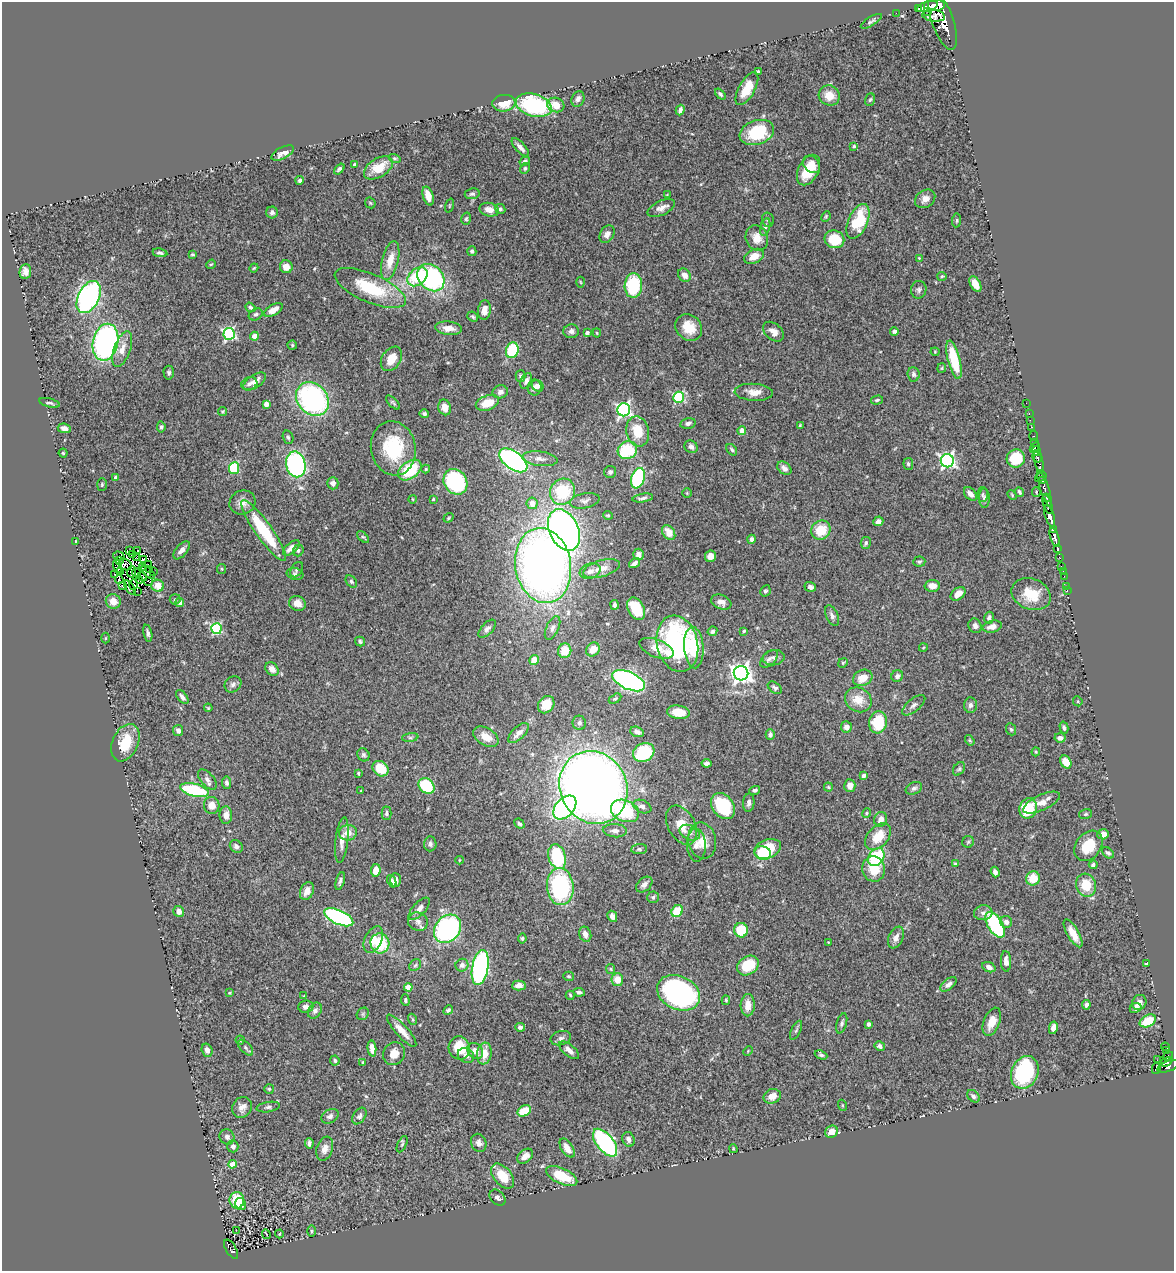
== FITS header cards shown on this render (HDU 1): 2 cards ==
NAXIS1  =                 1172
NAXIS2  =                 1269

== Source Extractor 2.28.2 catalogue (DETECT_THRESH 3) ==
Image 1172 x 1269 px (HDU 1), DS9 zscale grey, 1 PNG px = 1 image px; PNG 1176 x 1273 px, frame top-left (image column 1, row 1269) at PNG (2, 2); each listed source drawn as its Kron ellipse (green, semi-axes under 4 px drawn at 4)
Background 0.573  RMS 0.03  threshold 0.0906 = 3 sigma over >= 5 px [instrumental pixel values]
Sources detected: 481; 7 with non-positive FLUX_AUTO (blend fragments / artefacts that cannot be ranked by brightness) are neither listed nor drawn; the other 474 listed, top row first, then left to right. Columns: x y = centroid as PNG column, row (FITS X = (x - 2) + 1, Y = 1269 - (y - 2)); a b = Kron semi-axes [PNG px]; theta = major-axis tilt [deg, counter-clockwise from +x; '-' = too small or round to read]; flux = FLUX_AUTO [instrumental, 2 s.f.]
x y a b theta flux
934 5 10 5 1 2300
927 7 11 5 15 1500
919 9 3 3 - 340
928 11 3 3 - 170
896 13 2 2 - 9.2
934 16 11 6 -7 960
871 21 12 4 32 4.3
943 21 30 11 -71 4800
758 71 4 3 - 2.1
747 89 18 8 60 46
720 94 6 4 -50 4
829 95 11 10 - 33
578 99 8 6 66 9.8
870 100 6 5 - 3.6
504 103 11 8 6 37
534 105 18 11 -16 220
556 105 9 7 -20 25
680 110 5 4 - 7.8
757 132 17 12 19 110
854 146 4 4 - 2.8
520 147 11 5 -48 11
283 153 12 5 27 14
395 158 6 4 -18 2.7
525 161 5 4 - 5.6
811 164 10 7 -48 20
354 165 3 3 - 3
378 168 16 9 32 43
525 168 6 4 61 3.7
339 169 6 4 51 5
808 170 16 10 63 53
300 180 4 4 - 5.3
472 194 7 5 8 4.7
667 195 4 4 - 1.7
428 196 10 5 -73 23
925 199 11 8 36 15
370 203 6 4 -45 2.7
449 206 7 3 71 2
661 208 14 7 26 12
500 209 5 5 - 4.7
489 210 10 6 -13 19
272 212 6 6 - 6
826 216 5 3 - 2.4
466 219 6 5 - 3.3
768 220 7 5 -77 4.4
957 220 7 4 84 3.2
858 221 18 9 67 95
765 227 9 4 74 5.3
607 234 9 7 60 9.9
757 238 13 11 -64 23
834 239 10 8 -21 65
472 251 5 4 - 4.8
160 253 7 4 -10 4.6
192 255 4 3 - 3
754 256 10 6 25 23
919 258 4 3 - 1.8
390 261 20 8 76 34
211 264 5 4 - 2.4
286 267 6 6 - 18
254 268 4 3 - 2.5
25 272 7 5 84 9.7
684 275 7 6 - 13
942 276 5 4 - 2.3
417 277 11 8 42 99
431 278 15 12 -46 300
580 282 5 3 - 2.1
975 284 8 5 -61 24
633 286 12 8 88 130
370 288 38 14 -23 110
919 290 9 7 79 6.5
89 297 17 10 62 480
250 307 5 4 - 4.2
273 310 10 5 31 19
484 310 10 6 83 15
256 314 7 5 29 4.7
473 317 5 4 - 3.4
689 327 14 12 -45 39
448 328 13 6 -6 18
571 331 8 7 - 8.9
894 331 4 4 - 4.7
773 332 12 8 -43 13
587 333 4 4 - 8.6
597 333 4 4 - 2.1
229 334 6 6 - 330
254 336 4 4 - 19
106 342 18 12 77 480
292 345 5 4 - 2.6
122 349 18 8 70 22
512 350 8 6 73 110
935 352 4 4 - 2
391 359 13 9 56 33
954 360 20 6 -75 86
942 368 5 4 - 2.4
169 373 7 5 -86 4.6
914 374 7 6 - 4.9
520 376 5 5 - 3.9
254 381 13 6 34 15
526 381 8 5 66 7.2
249 384 8 6 18 7.4
538 386 6 5 - 8
535 388 8 7 - 11
500 392 8 6 15 9.4
754 392 19 8 -4 21
679 397 5 5 - 200
312 399 18 15 -48 410
877 400 6 4 15 3.6
49 403 10 3 -14 4.2
393 403 9 3 -47 3.5
487 403 12 7 19 41
1026 403 2 2 - 15
266 404 4 4 - 18
445 407 8 6 -73 21
624 410 6 6 - 460
222 412 5 4 - 2.2
424 414 5 4 - 4.9
1029 414 3 2 - 21
1030 420 2 2 - 11
688 423 8 5 12 7.1
800 426 4 3 - 2.3
161 427 5 4 - 4.3
1032 427 3 2 - 33
64 428 7 4 -8 13
638 431 15 11 -79 57
742 431 4 4 - 24
1033 436 5 3 - 54
288 437 7 5 -71 3.6
1034 442 3 3 - 71
691 447 7 6 - 8.2
393 448 27 22 -78 130
1035 448 6 3 47 630
627 450 10 9 - 120
732 450 6 4 -51 3.8
1037 451 5 3 - 670
63 453 4 4 - 2.6
1037 457 5 3 - 380
1016 458 9 9 - 80
540 459 18 7 -7 15
513 460 16 8 -36 500
947 461 6 6 - 540
1039 461 11 3 -78 860
296 464 13 9 -78 350
908 464 6 5 - 4.2
234 468 6 5 - 110
784 468 8 5 -38 7.7
426 469 4 4 - 2.2
410 470 13 8 36 110
610 472 6 6 - 4.9
116 477 4 4 - 7.3
1041 477 6 2 36 140
638 478 10 6 71 210
1043 481 3 3 - 120
455 482 13 11 -56 200
333 483 6 5 - 10
102 485 6 5 - 3.1
1045 489 19 4 -72 350
562 492 13 12 - 100
1019 492 5 3 - 4
1036 492 5 4 - 2.6
687 493 4 4 - 2.1
970 494 8 5 -49 10
982 494 7 5 89 4.3
1012 495 5 3 - 2
1047 497 3 3 - 230
643 498 10 3 9 6.2
984 498 10 5 -89 5.7
412 499 4 2 - 1.5
433 499 4 3 - 2.4
585 501 15 7 11 10
242 502 13 12 - 17
532 503 5 5 - 21
1048 504 10 3 -72 480
608 515 5 4 - 2.6
1050 516 11 4 -72 2500
448 518 5 4 - 2.4
878 521 5 4 - 8.4
264 530 37 8 -55 130
564 530 22 14 -64 1300
821 530 10 9 - 48
1053 530 4 3 - 420
669 533 8 5 -59 20
363 537 7 3 -44 2.7
1055 537 10 4 -71 1500
751 539 4 4 - 7.4
76 541 4 2 - 1.4
866 543 6 5 - 4.5
291 548 10 5 40 18
1058 549 4 3 - 330
129 550 4 2 - 3.6
137 550 2 2 - 1.7
182 550 11 5 49 13
298 550 6 5 - 4.1
638 554 6 5 - 10
132 555 3 3 - 0.8
119 556 6 4 -18 6
710 556 6 5 - 11
1059 557 3 3 - 49
136 558 3 2 - 2.7
120 560 3 2 - 2.1
143 560 4 3 - 1.4
919 562 6 5 - 3.5
634 563 6 3 33 5.7
125 565 7 5 -29 4.7
148 565 3 2 - 1.2
118 566 7 2 -74 3.4
543 566 38 28 -80 1500
1061 567 3 3 - 44
142 568 3 2 - 1.5
149 569 4 3 - 5.7
222 569 5 4 - 2.2
601 569 19 8 17 20
297 570 8 5 58 3.9
590 571 11 7 19 11
1063 571 2 2 - 6.1
120 572 3 2 - 0.83
131 572 5 2 - 4.1
153 572 3 2 - 8.6
136 573 4 3 - 3
148 573 8 3 -39 6.3
295 574 8 6 -14 5.2
115 575 3 2 - 6
1064 576 2 2 - 3.7
142 577 5 2 - 4.2
119 580 4 2 - 0.27
140 580 4 2 - 3.3
149 581 4 2 - 3.5
351 581 7 5 -51 3.9
133 585 5 3 - 1.3
122 586 3 2 - 8.7
158 586 6 6 - 11
932 586 7 6 - 18
810 587 6 5 - 7.5
1066 587 3 2 - 6.5
130 588 8 3 -58 1.7
1067 590 3 2 - 8.7
137 591 3 2 - 2.2
765 591 6 5 - 3.4
958 594 8 5 39 19
1031 594 20 15 -21 54
175 599 5 5 - 3.6
113 601 7 7 - 19
180 602 4 4 - 14
721 602 10 7 -22 11
297 603 8 7 - 16
614 605 5 3 - 5.7
636 609 12 8 -61 65
832 616 11 6 -66 7.4
989 618 6 5 - 6.3
975 626 7 6 - 7.1
992 627 10 6 13 14
552 628 12 6 65 8.8
216 629 5 5 - 180
487 629 11 5 47 7.9
712 631 5 4 - 4.2
744 631 4 4 - 2.7
148 633 8 3 -77 5.2
105 638 5 3 - 1.9
360 641 5 4 - 3.8
677 644 28 20 -77 280
656 648 18 9 -21 25
694 648 21 9 -86 68
923 648 4 3 - 1.7
593 649 7 6 - 22
565 651 7 6 - 33
774 658 11 7 7 10
769 659 11 6 44 8
534 660 5 4 - 31
843 663 5 4 - 2.6
272 669 7 6 - 14
741 673 7 7 - 1200
897 676 6 5 - 5.4
863 678 10 8 25 30
628 681 17 8 -25 600
233 684 9 7 39 7
775 688 8 5 -37 5.3
182 697 8 4 -53 8.6
615 699 7 4 30 3.3
858 700 14 12 -32 34
1078 701 5 4 - 2.4
546 705 9 7 54 28
914 705 14 6 39 8.3
970 705 8 6 86 7.1
208 708 4 3 - 2.1
678 712 11 6 -6 30
878 722 11 9 82 81
579 723 7 6 - 6.2
846 727 5 5 - 12
1064 728 6 4 -74 3.8
1011 729 6 5 - 3.5
178 731 5 5 - 8.3
637 732 7 5 -25 8.3
518 733 13 6 44 15
770 735 5 4 - 6.1
410 737 8 4 8 4.1
486 737 14 8 -32 27
1060 738 5 4 - 7.1
970 740 6 4 -56 2.7
125 743 20 13 66 60
644 752 11 9 29 120
1036 752 4 4 - 2.2
363 755 7 6 - 4.8
1066 762 7 5 -57 30
707 763 5 4 - 6
380 769 9 7 -38 58
959 769 7 5 55 3.6
358 773 4 4 - 2.1
863 776 4 4 - 6.9
207 779 12 6 -49 8.8
227 783 6 4 -81 5.9
426 786 9 7 -45 100
850 786 6 5 - 16
593 787 37 33 -62 2400
828 787 4 4 - 2.3
914 788 8 6 25 5.9
194 790 14 6 -14 150
754 790 6 4 16 4.9
361 791 3 2 - 1.3
749 803 9 5 84 7.1
1042 803 20 7 24 21
212 805 8 8 - 21
723 806 14 10 -54 120
565 807 14 9 46 380
642 807 10 6 -21 10
1028 808 10 8 69 84
625 811 14 10 -23 130
386 813 7 5 90 4.2
866 813 5 4 - 2.6
1086 814 6 5 - 3.2
226 815 9 6 89 17
881 819 7 6 - 14
519 823 5 4 - 3.8
681 825 21 13 -61 36
615 831 12 6 -3 11
348 833 9 7 10 19
690 833 11 7 -26 10
1103 834 6 5 - 13
878 837 15 10 48 45
342 840 23 6 84 19
702 841 18 14 -78 35
968 842 6 5 - 3.1
430 844 7 6 - 5.8
696 845 16 9 -88 15
236 846 7 6 - 7.6
1088 846 16 12 51 55
639 849 8 5 5 4.4
768 849 14 9 20 63
763 853 8 6 -19 85
1108 853 7 4 -41 4.6
557 857 13 8 -73 150
876 857 10 7 52 160
459 860 4 3 - 1.4
955 864 4 3 - 2.5
1093 865 4 4 - 4.7
874 869 12 11 - 42
376 870 6 5 - 22
995 872 5 4 - 7.2
1033 878 7 7 - 37
396 880 7 5 -88 11
340 881 9 4 73 6.2
392 881 6 4 -65 5.7
644 884 9 6 40 9.1
1086 885 12 10 -74 47
560 887 18 13 -85 230
307 891 9 6 67 19
653 897 6 5 - 4.3
419 909 14 6 48 13
179 911 6 5 - 10
677 911 6 5 - 67
983 913 9 7 9 8.7
612 916 6 4 -61 8.8
339 917 15 7 -25 330
418 922 10 9 - 11
1006 922 6 6 - 10
995 925 14 7 -59 180
447 929 15 12 52 370
741 930 7 7 - 80
1073 933 15 6 -60 24
585 934 8 6 -72 11
896 937 11 7 67 13
522 938 5 4 - 3.1
373 940 14 8 65 21
828 942 3 2 - 1.1
380 943 10 9 - 84
1006 961 10 5 -87 12
1146 964 4 3 - 3.5
415 965 6 5 - 3.8
462 965 6 6 - 8.3
748 965 11 9 33 69
989 967 7 5 -22 10
480 968 17 8 80 440
611 969 5 4 - 2.5
569 976 5 4 - 3
617 980 6 6 - 24
948 984 9 5 39 9
519 985 6 5 - 14
408 987 4 4 - 38
579 992 6 3 -7 4.4
230 993 4 3 - 1.9
679 993 22 16 -25 430
570 995 4 3 - 2.8
304 996 4 3 - 1.7
405 1000 6 4 -85 3.4
726 1000 5 4 - 2.4
1139 1002 8 7 - 12
748 1005 11 7 88 23
1086 1005 5 3 - 5
306 1007 7 6 - 8.6
1136 1008 6 4 25 8.5
448 1010 5 4 - 3.8
315 1011 8 6 56 7.5
363 1014 7 5 47 3.8
412 1019 6 3 -71 2.4
1148 1021 8 5 28 53
992 1022 15 8 69 25
842 1023 10 5 74 6.1
868 1024 4 3 - 8.5
520 1027 5 4 - 4.7
1053 1028 6 4 79 12
796 1030 10 4 64 4.4
402 1031 21 6 -48 28
561 1038 10 7 16 6.3
240 1040 4 4 - 2.4
880 1046 5 4 - 6.4
1165 1047 4 3 - 73
246 1048 9 5 -48 4.6
372 1048 8 4 -84 14
459 1048 11 10 - 54
207 1050 7 5 -73 9.3
569 1050 12 5 -39 10
475 1051 9 7 -50 16
748 1051 5 3 - 1.8
1167 1051 3 3 - 60
484 1053 11 7 81 29
394 1054 12 10 58 21
821 1055 6 4 -22 4.3
466 1056 9 7 -32 9.2
1168 1056 5 3 - 74
1157 1060 2 2 - 22
335 1061 5 4 - 4.2
363 1062 3 3 - 3.4
1167 1062 6 3 33 300
1168 1066 11 5 21 770
1156 1068 5 4 - 34
1025 1072 17 13 67 210
269 1089 5 5 - 2.9
772 1096 9 7 23 16
973 1096 7 5 -43 5.3
842 1105 5 3 - 1.7
242 1107 11 9 58 15
268 1107 12 5 9 5.7
524 1111 7 5 29 44
330 1116 9 6 31 7.8
359 1116 9 6 56 6.6
831 1132 6 6 - 18
227 1137 8 7 - 7.8
628 1139 7 6 - 7.7
309 1143 5 4 - 6.4
479 1143 9 7 -66 9.6
605 1143 16 8 -51 330
402 1144 9 4 65 3.5
233 1146 6 5 - 7
567 1148 11 5 -57 19
325 1149 12 8 70 16
733 1149 4 3 - 2.2
525 1156 9 6 39 16
232 1164 4 4 - 34
503 1176 15 8 -50 51
562 1176 17 7 -25 69
497 1198 9 6 -47 7
237 1200 8 7 - 78
240 1204 6 5 - 36
236 1230 2 2 - 2.3
311 1231 6 4 -90 2
266 1234 5 2 - 1.4
279 1234 4 4 - 2.3
231 1249 11 5 -59 87
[7 non-positive-flux detections neither listed nor drawn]